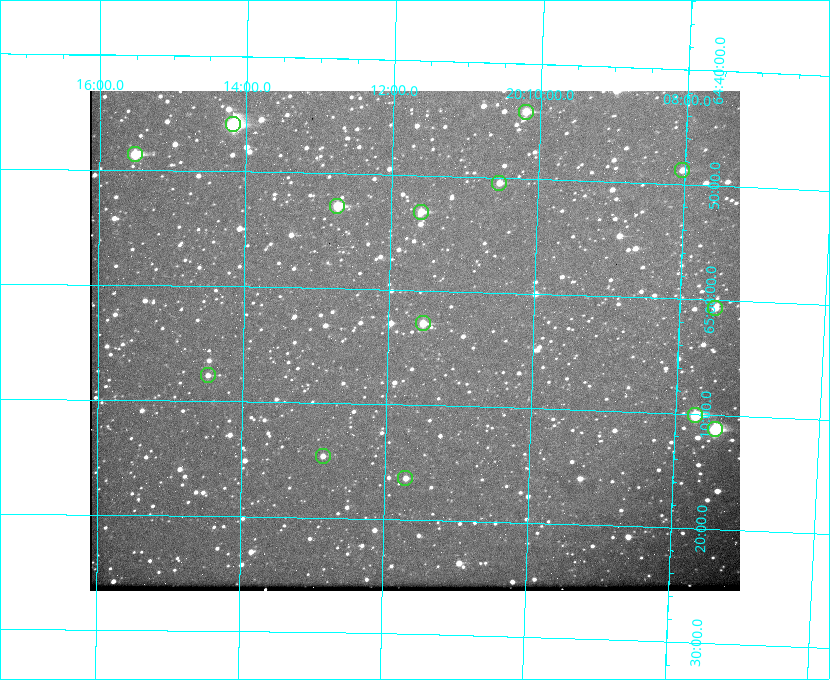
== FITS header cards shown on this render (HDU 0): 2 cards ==
NAXIS1  =                  650
NAXIS2  =                  500

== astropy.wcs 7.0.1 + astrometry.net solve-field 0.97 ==
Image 650 x 500 px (HDU 0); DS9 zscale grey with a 90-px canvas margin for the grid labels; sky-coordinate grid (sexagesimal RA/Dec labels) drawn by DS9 from the SOLVED WCS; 14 Tycho-2 reference stars matched to detected sources circled (green)
Header WCS: none
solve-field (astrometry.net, Tycho-2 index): SOLVED blind (the file carries no WCS)
Solved WCS: RA---TAN-SIP/DEC--TAN-SIP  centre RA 20:11:38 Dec +65:04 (302.91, +65.07 deg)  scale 5.23 arcsec/px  FOV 56.7' x 43.6'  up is +179 deg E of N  parity flipped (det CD > 0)
(file carries no celestial WCS; the grid is the blind solution)
Tycho-2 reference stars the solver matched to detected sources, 14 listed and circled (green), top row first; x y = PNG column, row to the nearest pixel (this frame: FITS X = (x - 90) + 1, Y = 500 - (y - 91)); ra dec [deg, ICRS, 3 dp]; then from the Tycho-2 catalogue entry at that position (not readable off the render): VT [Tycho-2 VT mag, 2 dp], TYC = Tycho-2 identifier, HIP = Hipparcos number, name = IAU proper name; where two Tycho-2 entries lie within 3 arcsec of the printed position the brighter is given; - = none
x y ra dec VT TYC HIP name
526 112 302.549 +64.736 9.65 4240-950-1 - -
233 124 303.544 +64.765 7.36 4240-620-1 99731 -
135 154 303.878 +64.810 8.93 4240-794-1 - -
682 170 302.008 +64.813 10.38 4240-809-1 - -
499 183 302.633 +64.841 10.69 4240-985-1 - -
337 206 303.184 +64.880 9.02 4240-488-1 - -
421 212 302.897 +64.886 9.40 4240-717-1 - -
715 308 301.878 +65.011 10.80 4240-59-1 - -
423 323 302.882 +65.048 10.25 4240-98-1 - -
208 375 303.620 +65.129 11.18 4240-34-1 - -
695 415 301.932 +65.168 8.01 4240-866-1 99147 -
715 429 301.862 +65.188 7.70 4240-604-1 99125 -
323 456 303.217 +65.244 11.17 4240-236-1 - -
405 478 302.928 +65.273 10.74 4240-760-1 - -